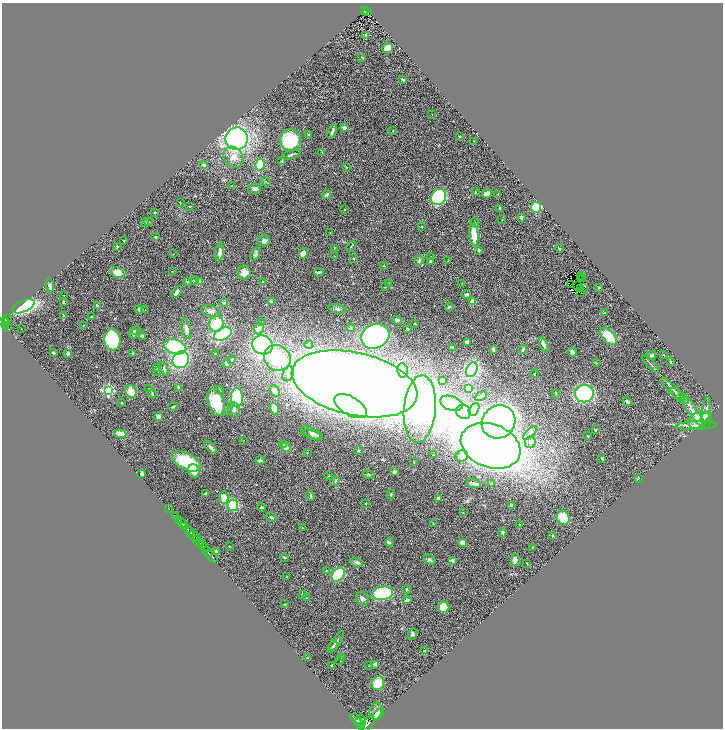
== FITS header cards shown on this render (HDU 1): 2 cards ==
NAXIS1  =                 1442
NAXIS2  =                 1452

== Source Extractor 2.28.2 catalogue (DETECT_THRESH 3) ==
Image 1442 x 1452 px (HDU 1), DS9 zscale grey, zoomed out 1/2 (1 PNG px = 2 x 2 image px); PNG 725 x 730 px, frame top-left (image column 2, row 1451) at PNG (2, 3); each listed source drawn as its Kron ellipse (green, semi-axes under 4 px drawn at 4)
Background 0.806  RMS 0.062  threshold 0.186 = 3 sigma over >= 5 px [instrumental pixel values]
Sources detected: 322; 36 cannot appear on this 1/2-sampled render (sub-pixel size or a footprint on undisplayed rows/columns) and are neither listed nor drawn; the other 286 listed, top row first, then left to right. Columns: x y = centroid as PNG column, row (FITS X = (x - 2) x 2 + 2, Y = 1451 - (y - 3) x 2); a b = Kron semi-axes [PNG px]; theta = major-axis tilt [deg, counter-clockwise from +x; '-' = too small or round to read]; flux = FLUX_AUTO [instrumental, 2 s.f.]
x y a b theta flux
365 11 3 2 - 84
367 12 4 3 - 80
366 35 2 2 - 15
387 48 5 5 - 92
362 57 3 3 - 7.8
403 80 4 2 - 18
432 114 2 1 - 3.8
344 128 2 2 - 150
393 131 3 3 - 8.9
332 132 7 3 68 35
309 135 3 2 - 32
460 137 2 2 - 7.8
237 139 11 11 - 3600
291 140 11 10 - 680
474 141 2 1 - 5
322 153 2 2 - 11
291 154 9 2 18 23
233 157 11 9 -52 110
282 161 4 3 - 10
204 165 4 3 - 21
260 165 6 4 81 280
346 167 2 2 - 5.7
266 182 5 2 - 9.8
232 185 2 1 - 5.5
254 189 7 5 10 43
475 192 3 3 - 8.5
487 194 5 3 - 79
498 194 2 2 - 4
327 195 5 2 - 55
439 197 8 7 - 1500
180 202 3 2 - 3.3
190 206 2 2 - 5.1
536 207 5 5 - 490
499 208 4 3 - 10
344 210 3 2 - 6.1
155 212 3 2 - 6.4
521 217 3 3 - 42
502 219 3 2 - 4.2
148 222 3 3 - 11
145 223 3 3 - 37
475 223 4 3 - 12
422 227 2 2 - 6.1
330 233 2 2 - 4.1
474 234 11 4 -85 290
156 237 3 3 - 12
124 241 3 2 - 6.4
264 241 6 5 - 44
117 246 3 2 - 13
351 246 6 2 54 10
334 248 3 2 - 5.9
559 248 4 2 - 9.2
479 250 2 2 - 49
220 252 9 3 84 78
303 253 5 4 - 62
173 254 3 2 - 4.7
255 254 7 4 65 22
334 256 2 1 - 5.3
431 257 3 3 - 13
353 259 2 2 - 7.4
419 260 5 3 - 23
430 261 3 3 - 22
448 261 3 2 - 6.7
383 266 2 2 - 10
172 271 2 2 - 6.2
244 272 7 6 - 120
319 272 5 3 - 24
118 273 7 5 -25 180
581 276 3 1 - 6.1
580 278 2 1 - 13
582 278 3 1 - 6.4
194 280 5 4 - 18
199 281 2 2 - 140
187 282 4 3 - 12
263 282 3 2 - 7.9
388 283 3 2 - 12
462 284 3 2 - 6.1
570 284 2 1 - 1.6
50 286 7 3 -84 31
578 286 2 1 - 2.4
385 287 3 2 - 4.9
599 287 3 2 - 6.6
580 288 2 1 - 12
584 288 3 1 - 0.87
177 292 6 3 55 41
581 293 2 1 - 3.8
467 294 4 3 - 30
63 296 2 2 - 9.5
63 301 3 2 - 15
271 301 3 3 - 16
473 301 2 2 - 250
224 303 4 3 - 17
23 306 12 5 23 1800
97 306 3 2 - 26
449 307 4 3 - 17
139 309 4 2 - 11
338 309 9 4 -11 29
145 310 3 2 - 4.9
210 311 10 5 -16 63
604 313 3 3 - 11
63 315 3 2 - 6.3
92 317 3 3 - 16
7 319 5 3 - 270
397 320 5 4 - 39
4 322 6 3 -1 790
262 322 3 3 - 9.6
216 324 8 7 - 390
415 324 3 2 - 6.6
83 325 2 2 - 4.6
6 326 2 2 - 140
7 328 3 2 - 220
259 328 6 5 - 57
351 328 4 3 - 12
21 329 2 1 - 9.3
186 329 10 4 -76 61
408 329 2 2 - 47
136 331 5 4 - 22
134 333 6 3 -89 25
223 334 9 6 25 920
142 336 4 3 - 18
375 336 14 12 25 2700
609 336 10 6 -48 310
112 340 10 8 -82 730
467 342 4 3 - 24
262 345 10 9 - 1600
309 345 4 3 - 12
544 345 8 4 -67 38
175 347 11 7 -15 730
453 348 4 3 - 23
523 349 4 3 - 21
493 350 3 3 - 23
572 352 4 4 - 39
53 353 3 2 - 13
133 353 3 3 - 7.6
68 354 4 3 - 20
215 354 2 2 - 4.7
652 355 4 3 - 29
664 355 3 2 - 6.2
277 358 14 12 -32 590
232 359 3 3 - 15
181 360 9 8 - 1100
670 361 3 3 - 12
596 363 4 3 - 7.7
227 364 3 2 - 36
650 364 11 2 -45 19
156 368 4 3 - 17
164 369 7 3 -68 28
403 370 7 5 -80 44
472 370 8 5 65 1500
158 371 3 3 - 9.3
288 374 8 5 68 51
535 374 4 2 - 8.2
443 381 3 3 - 8.7
355 384 64 31 -13 33000
179 388 3 3 - 29
468 388 4 4 - 43
149 389 2 2 - 8.1
673 389 16 3 -45 46
108 390 4 3 - 1900
219 390 3 2 - 7.3
275 391 6 4 -54 94
131 392 7 5 -56 120
556 393 3 2 - 7.9
152 394 4 2 - 19
584 394 9 8 - 1300
481 396 6 3 28 15
679 396 11 3 -41 39
237 398 9 6 -88 630
627 401 5 3 - 24
216 402 14 8 -73 410
121 403 2 2 - 6.4
451 403 11 7 -19 150
351 406 18 9 -30 1600
173 407 4 3 - 12
227 409 3 2 - 7.9
274 409 6 4 -74 160
420 409 34 16 85 2400
474 409 7 4 61 41
234 410 7 6 - 37
692 410 21 4 -56 100
706 410 13 4 84 47
463 412 8 7 - 600
159 417 4 3 - 54
706 417 7 3 57 30
700 421 12 8 15 340
498 422 17 16 - 5700
696 426 20 4 2 69
595 430 3 2 - 10
312 433 11 4 -26 43
530 433 8 4 46 35
120 434 6 4 -6 140
312 435 11 3 -19 33
587 436 3 2 - 8.2
244 440 2 1 - 3.2
530 442 6 5 - 38
284 445 4 2 - 11
491 446 31 21 -20 11000
211 447 7 3 -49 32
286 447 5 4 - 82
358 450 4 3 - 13
307 453 3 2 - 6.1
433 455 2 2 - 11
462 456 6 5 - 76
602 458 4 3 - 8.8
260 460 4 4 - 23
187 462 15 8 -27 690
414 462 2 2 - 11
194 471 6 5 - 120
394 472 4 3 - 26
142 474 3 3 - 46
369 475 6 4 -17 18
329 476 3 2 - 6.6
638 478 3 2 - 9.8
335 481 5 3 - 18
474 484 7 2 -17 62
491 484 4 3 - 15
206 493 4 2 - 12
391 495 5 3 - 11
311 496 5 4 - 18
224 497 6 4 90 140
438 498 4 4 - 18
366 504 3 2 - 5.7
233 505 6 5 - 550
511 505 4 3 - 9.5
261 507 4 2 - 15
169 509 3 1 - 16
463 513 3 2 - 5.2
175 516 2 2 - 400
271 517 5 3 - 16
563 518 7 6 - 270
178 519 3 2 - 250
182 523 5 2 - 1300
433 523 3 2 - 4.8
520 525 3 2 - 14
185 527 2 2 - 550
302 528 3 3 - 6.4
188 529 2 2 - 1000
190 532 4 2 - 2700
503 533 5 4 - 21
552 535 3 3 - 12
194 536 7 2 -18 840
196 539 4 1 - 310
389 542 4 3 - 20
462 542 4 3 - 97
199 543 4 2 - 720
202 545 2 1 - 190
229 546 2 2 - 5.4
204 547 4 3 - 280
533 547 3 3 - 6.4
208 552 5 2 - 1500
216 552 3 3 - 27
212 557 6 2 -45 1800
284 557 3 2 - 13
429 560 6 4 -29 26
452 560 3 3 - 31
515 560 6 3 79 82
357 562 6 4 -15 33
527 564 2 2 - 5.4
327 571 4 4 - 14
338 575 8 5 51 600
286 577 3 2 - 4.7
407 589 4 3 - 12
383 593 10 6 10 1300
302 594 3 2 - 16
307 598 3 2 - 5.7
362 599 7 6 - 34
407 600 5 2 - 34
285 604 3 2 - 6.3
444 607 6 5 - 180
412 634 6 4 82 28
336 642 12 3 55 33
333 646 5 3 - 20
425 651 2 2 - 58
342 657 3 3 - 11
308 658 3 1 - 5.1
340 660 3 3 - 9.5
375 664 3 3 - 33
332 666 4 2 - 8.9
369 666 2 2 - 4.3
378 683 7 6 - 210
376 711 8 6 79 54
378 715 7 4 44 57
356 719 6 3 -34 3200
361 721 6 5 - 3400
358 722 3 2 - 1100
367 724 9 5 49 5100
362 726 3 2 - 1200
At the frame edge (FLAGS 8, measured only in part): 1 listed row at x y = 4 322
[36 sub-pixel or undisplayed-footprint detections neither listed nor drawn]